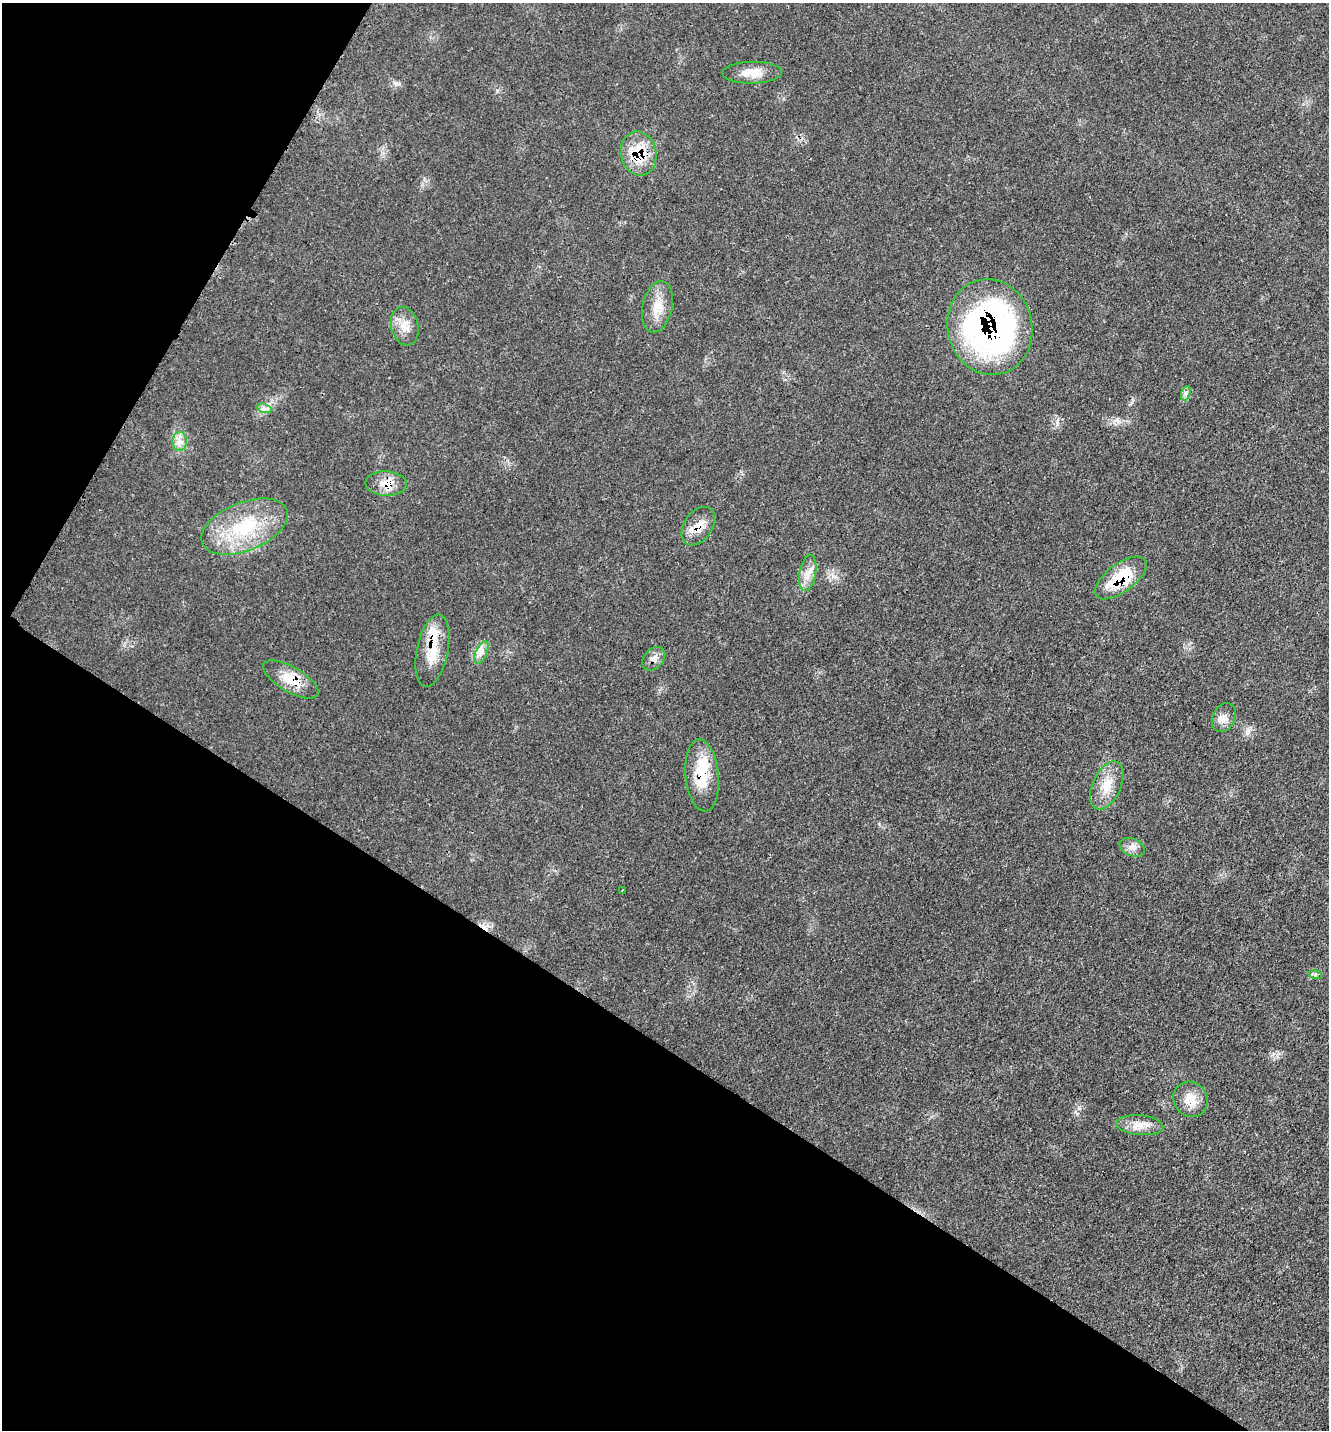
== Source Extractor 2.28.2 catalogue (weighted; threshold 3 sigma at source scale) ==
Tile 9 of 4 x 4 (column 1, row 3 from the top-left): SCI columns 236-1562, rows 1528-2955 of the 5919 x 5911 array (HDU 1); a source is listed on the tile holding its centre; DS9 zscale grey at full resolution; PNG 1331 x 1432 px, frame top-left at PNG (2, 3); each listed source drawn as its Kron ellipse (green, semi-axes under 4 px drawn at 4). Shown black and unused: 33% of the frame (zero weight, under 3 of 4 exposures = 9% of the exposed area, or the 3 px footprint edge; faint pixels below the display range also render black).
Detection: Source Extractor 2.28.2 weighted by HDU 2 'WHT'; one run over the whole footprint, this tile lists its part. Background 0.0616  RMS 0.0036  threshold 0.0161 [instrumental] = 3 sigma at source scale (4.5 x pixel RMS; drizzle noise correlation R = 1.50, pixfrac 1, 0.05/0.05 arcsec/px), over >= 5 px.
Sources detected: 28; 1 cosmic-ray / hot-pixel residue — neither listed nor drawn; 2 inside a brighter listed object's ellipse — not listed separately; the other 25 listed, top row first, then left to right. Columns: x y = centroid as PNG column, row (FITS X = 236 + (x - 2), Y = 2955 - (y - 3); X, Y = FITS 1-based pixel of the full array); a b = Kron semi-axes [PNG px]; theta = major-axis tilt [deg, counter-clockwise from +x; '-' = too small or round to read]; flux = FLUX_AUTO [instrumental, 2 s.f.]
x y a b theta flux
752 73 30 11 1 5.5
639 154 22 17 -78 13
657 307 26 15 77 6.8
405 326 19 13 -76 4.8
990 327 48 42 -77 110
1186 393 7 4 71 0.88
264 408 7 4 -19 1.1
180 442 9 7 90 2.3
386 484 20 12 -2 5.2
698 526 21 14 56 5.3
245 527 45 24 22 26
808 573 18 8 80 3.5
1121 578 30 14 36 17
432 651 37 15 78 11
481 652 12 5 66 2.1
654 659 13 9 47 2.3
291 679 31 12 -30 8.3
1224 717 15 11 63 3.1
702 775 36 16 -85 14
1107 785 26 14 66 7.5
1132 847 13 8 -21 2.4
622 890 3 2 - 0.42
1315 974 6 4 -18 0.71
1190 1099 18 16 -52 6.1
1140 1125 23 10 -5 4.6
Overlapping masked pixels (flux is a lower limit): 8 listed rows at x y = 639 154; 990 327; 386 484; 698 526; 1121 578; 432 651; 291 679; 702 775
Unlisted compact peaks at least as high as the median listed source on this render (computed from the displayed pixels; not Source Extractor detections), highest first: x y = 396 83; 1247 732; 1057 423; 1079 1108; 1118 422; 497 91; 835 577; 879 824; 1132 402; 1273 1054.